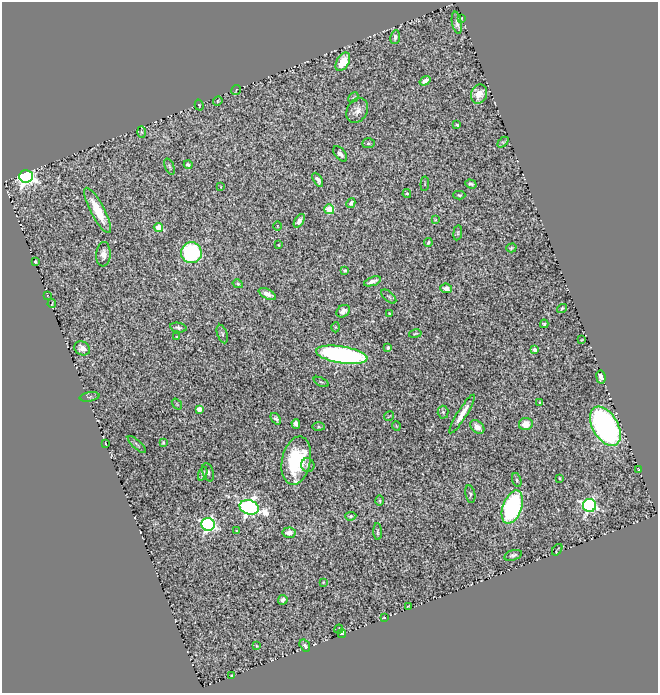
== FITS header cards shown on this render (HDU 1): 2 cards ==
NAXIS1  =                  656
NAXIS2  =                  691

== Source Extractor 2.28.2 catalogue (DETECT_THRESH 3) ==
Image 656 x 691 px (HDU 1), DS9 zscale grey, 1 PNG px = 1 image px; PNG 660 x 695 px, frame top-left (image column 1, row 691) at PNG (2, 2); each listed source drawn as its Kron ellipse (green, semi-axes under 4 px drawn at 4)
Background 1.3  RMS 0.025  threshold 0.0738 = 3 sigma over >= 5 px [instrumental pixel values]
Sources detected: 108; all 108 listed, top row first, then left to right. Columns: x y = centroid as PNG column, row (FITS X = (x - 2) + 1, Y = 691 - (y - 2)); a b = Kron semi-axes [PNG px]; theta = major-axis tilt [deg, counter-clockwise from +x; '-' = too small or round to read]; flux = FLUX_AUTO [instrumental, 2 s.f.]
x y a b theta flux
462 18 4 2 - 1.2
457 23 11 5 -80 8.1
395 37 7 5 82 5.6
343 62 10 6 60 40
425 81 6 4 35 6
236 90 5 2 - 1.1
479 94 10 8 69 18
353 97 6 2 45 1.3
218 101 5 4 - 2
199 105 5 4 - 1.6
357 110 13 10 59 12
457 125 3 3 - 2.2
141 132 6 4 -88 2
503 142 6 4 44 1.8
368 143 6 5 - 2.5
340 154 9 5 -51 6.2
188 165 4 4 - 3.3
169 166 8 4 -67 3
26 176 7 6 - 750
318 180 8 4 -59 5.9
425 184 7 3 85 1.6
471 184 6 3 -18 3.6
221 187 4 2 - 1.1
407 194 4 4 - 2.4
459 195 6 4 -1 1.8
351 203 5 3 - 3.7
329 209 5 5 - 70
98 210 25 7 -62 54
435 220 3 3 - 1.5
299 221 8 4 58 6.4
277 226 4 3 - 0.82
158 228 5 4 - 40
458 233 7 4 82 2.6
428 243 4 3 - 2.2
278 245 3 2 - 1.3
511 248 5 4 - 2.1
191 253 10 10 - 190
103 254 12 7 86 12
35 262 3 3 - 2.2
345 270 3 3 - 2
372 281 9 4 19 7.3
238 284 5 4 - 2.5
446 288 6 5 - 9.8
267 294 9 4 -28 9.7
47 295 2 2 - 1.1
389 296 9 5 -41 3.1
52 304 4 2 - 1.1
562 308 5 3 - 2.7
343 311 7 5 37 8.7
389 313 3 2 - 1.6
544 324 4 4 - 2.2
335 327 5 3 - 1.3
178 328 8 4 -11 4.5
222 334 9 5 -71 3.3
415 334 6 3 12 2
177 337 3 3 - 1.6
582 339 3 2 - 1.2
82 348 8 6 -30 13
388 348 3 3 - 2.3
535 350 4 3 - 8.5
342 355 26 8 -9 490
601 377 7 4 -82 7.3
321 382 8 4 -24 2.1
90 397 10 4 8 2.8
540 402 3 3 - 2.1
177 404 6 3 -54 1.6
199 409 4 4 - 21
443 412 6 5 - 3.4
462 414 22 5 58 20
389 416 5 2 - 1.3
276 419 6 4 -53 4.8
296 424 5 4 - 9.8
526 424 7 6 - 19
396 426 4 3 - 1.2
605 426 21 12 -60 560
318 427 6 3 -1 1.9
477 427 8 5 -42 11
163 443 3 2 - 1.8
105 444 3 2 - 1.4
137 444 12 2 -42 2.5
296 461 24 14 78 110
308 465 7 6 - 5.5
638 469 3 2 - 1.1
208 472 9 5 -73 4.3
203 474 7 4 68 4.3
560 478 3 3 - 2
517 480 7 4 -70 2.8
470 494 9 5 -79 3.4
380 501 5 2 - 1.9
589 505 6 6 - 460
249 507 9 7 -17 690
512 507 17 9 70 340
351 516 5 4 - 3.1
208 524 6 6 - 490
237 531 4 3 - 1.6
378 532 8 3 -87 2.9
289 533 6 5 - 13
557 550 6 2 53 1.7
513 555 9 5 17 4.3
323 582 3 2 - 1.2
283 600 5 4 - 4.5
408 606 3 2 - 1.3
384 618 3 2 - 1.1
339 629 4 2 - 2
342 633 4 4 - 9.6
305 645 6 4 -57 4.8
257 646 4 2 - 1.3
231 675 2 2 - 1.3